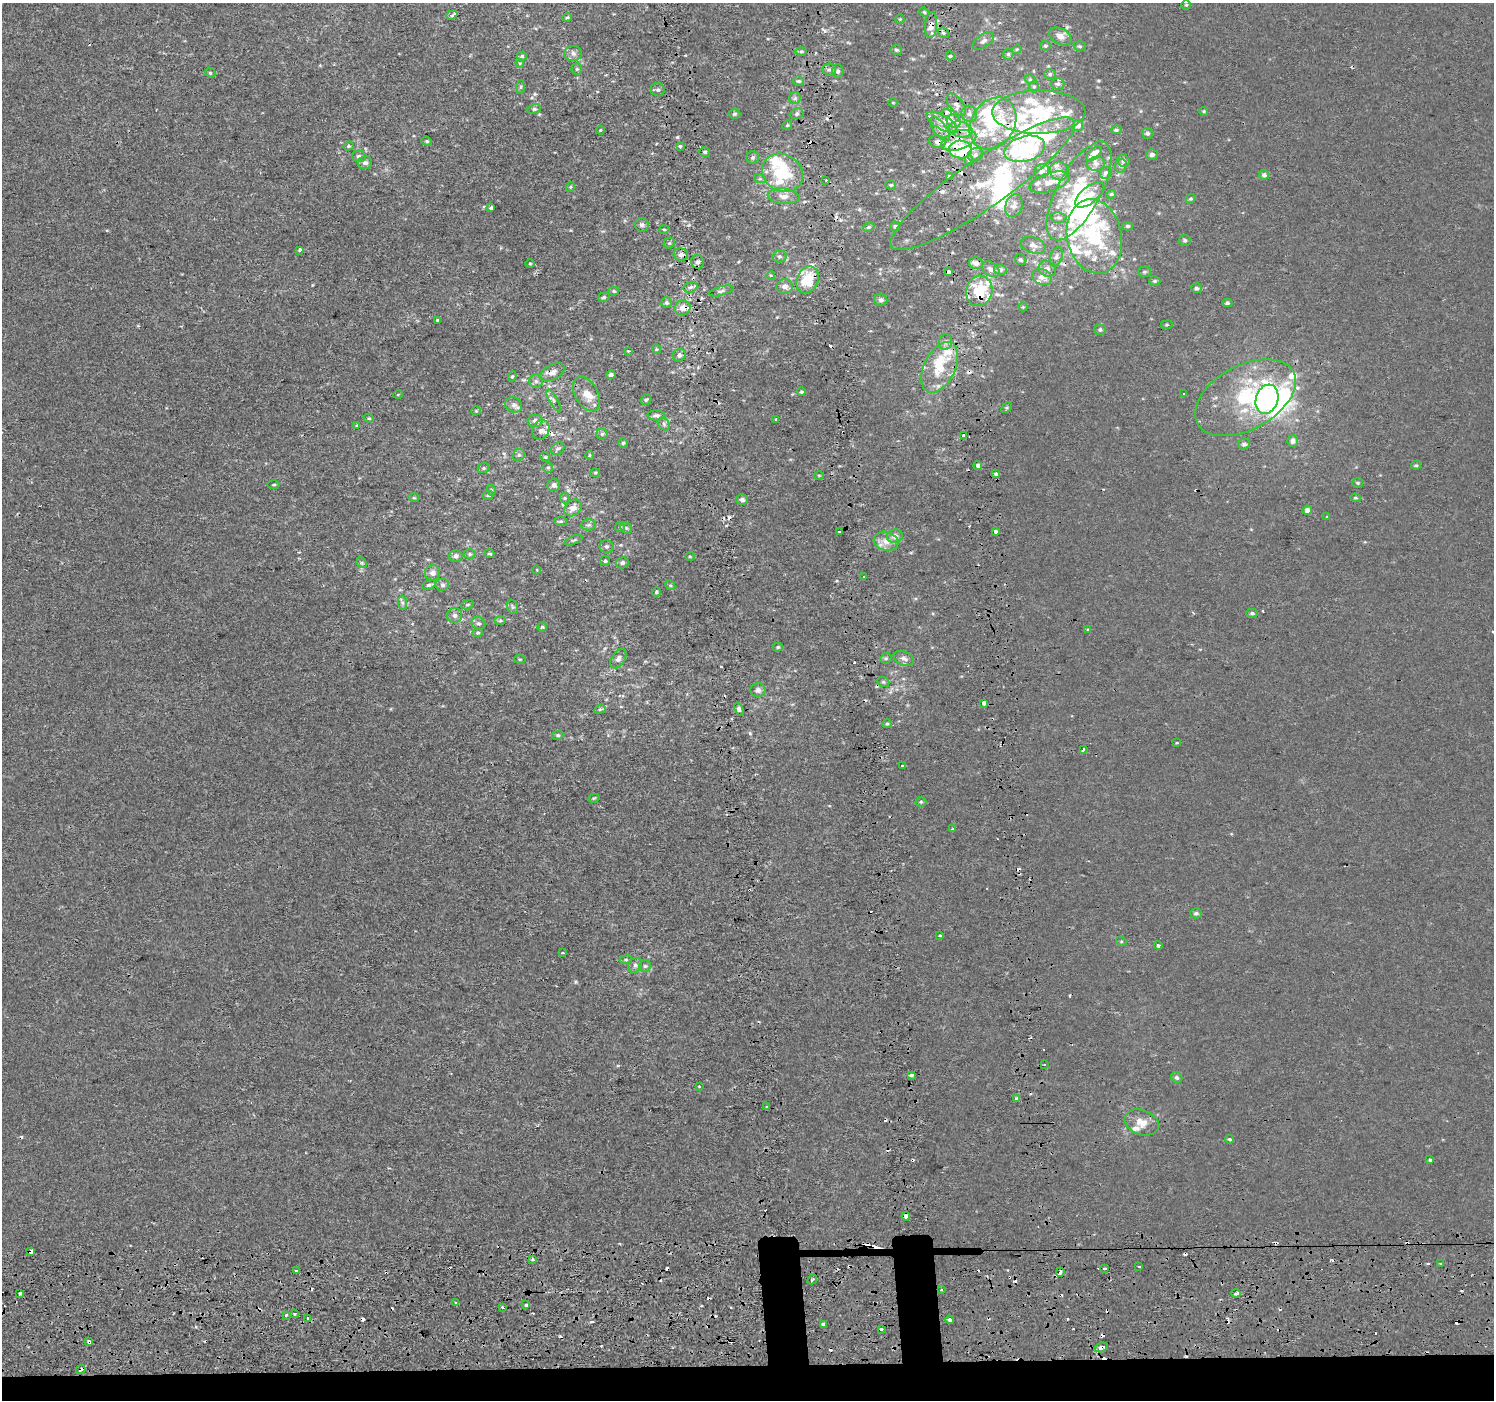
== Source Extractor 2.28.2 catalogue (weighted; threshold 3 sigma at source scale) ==
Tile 8 of 3 x 3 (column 2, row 3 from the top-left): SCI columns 1629-3120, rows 170-1567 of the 4747 x 4489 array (HDU 1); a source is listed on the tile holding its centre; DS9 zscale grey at full resolution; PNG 1496 x 1402 px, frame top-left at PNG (2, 3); each listed source drawn as its Kron ellipse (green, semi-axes under 4 px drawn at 4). Shown black and unused: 3% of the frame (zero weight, under 2 of 3 exposures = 11% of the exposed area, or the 3 px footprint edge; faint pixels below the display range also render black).
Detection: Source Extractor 2.28.2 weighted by HDU 2 'WHT'; one run over the whole footprint, this tile lists its part. Background -6.29e-04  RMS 0.0032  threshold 0.0144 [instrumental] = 3 sigma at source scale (4.5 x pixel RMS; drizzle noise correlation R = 1.50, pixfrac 1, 0.0396/0.0396 arcsec/px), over >= 5 px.
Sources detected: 402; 7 inside a brighter object's white glare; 62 cosmic-ray / hot-pixel residue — neither listed nor drawn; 56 inside a brighter listed object's ellipse — not listed separately; the other 277 listed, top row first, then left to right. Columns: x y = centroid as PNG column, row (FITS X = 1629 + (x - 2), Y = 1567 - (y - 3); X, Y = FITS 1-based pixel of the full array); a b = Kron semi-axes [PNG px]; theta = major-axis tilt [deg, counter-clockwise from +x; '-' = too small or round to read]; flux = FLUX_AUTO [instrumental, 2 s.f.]
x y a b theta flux
1186 5 4 4 - 0.38
924 12 5 4 - 0.4
452 15 6 4 19 0.85
567 17 5 4 - 0.44
900 19 5 4 - 0.37
931 25 13 6 86 2.9
943 33 6 5 - 0.69
1060 36 12 8 -30 2.2
983 41 12 6 35 1.3
1045 46 5 4 - 0.53
1080 46 6 4 -20 0.51
1017 49 5 3 - 0.3
896 50 6 5 - 0.61
801 51 6 4 1 0.48
573 53 9 7 -4 1.4
1008 54 6 5 - 0.56
522 56 5 4 - 0.53
950 56 4 4 - 0.46
520 63 4 3 - 0.26
577 69 5 5 - 0.48
829 70 6 6 - 0.81
838 71 7 6 - 0.71
210 73 5 4 - 0.4
1050 74 6 5 - 0.59
1030 79 5 3 - 0.33
798 81 5 4 - 0.49
1058 84 6 5 - 0.87
1034 86 6 5 - 0.46
521 87 6 4 88 0.46
658 90 7 6 - 0.77
795 98 6 5 - 0.71
893 103 4 3 - 0.23
956 105 13 7 -53 1.6
534 109 7 5 10 0.66
1204 111 4 3 - 0.36
1039 112 46 22 0 21
946 113 5 3 - 7.6
734 114 6 5 - 0.45
796 114 7 5 17 0.65
969 114 8 7 - 1.3
954 121 7 6 - 2.3
942 122 17 7 -30 2.9
993 123 27 21 58 15
787 125 5 4 - 0.37
1078 125 6 5 - 1.7
940 129 14 6 -54 1.9
961 129 11 7 -13 2.5
600 130 4 4 - 0.33
1116 130 6 4 8 0.53
1147 133 6 5 - 0.71
959 140 18 9 18 4.6
427 141 5 4 - 0.39
937 142 8 6 -10 1.3
348 146 5 4 - 0.46
680 146 4 3 - 0.9
1025 149 21 12 16 29
960 150 11 9 -2 13
705 152 5 5 - 0.51
1094 154 10 5 44 2.5
1152 154 6 5 - 0.95
975 155 8 6 29 1.3
359 156 7 5 -15 0.99
753 158 6 6 - 0.68
969 160 5 4 - 0.68
1123 161 6 5 - 0.93
365 163 7 6 - 1.2
1096 164 9 7 9 1.2
1121 166 7 5 70 0.7
1042 171 8 6 40 1.2
1059 171 10 9 - 2
782 173 21 18 -31 17
1106 173 6 6 - 0.84
1264 175 5 5 - 0.94
949 177 4 3 - 2
760 179 6 4 -18 0.4
826 180 2 2 - 0.26
1050 182 21 9 18 3.5
983 184 111 24 35 26
891 185 5 4 - 0.42
570 187 5 3 - 0.27
1079 191 55 21 62 26
1111 194 5 4 - 0.39
1089 195 17 8 40 3.4
783 196 16 8 -6 2.3
1191 199 5 4 - 0.44
1014 206 12 8 73 1.9
491 208 4 3 - 1.3
1059 218 8 5 -5 0.84
642 225 7 6 - 0.79
895 226 5 5 - 0.59
1128 226 5 4 - 0.51
869 227 6 4 26 0.46
664 229 5 3 - 0.34
1094 236 37 27 -79 33
1185 240 6 5 - 0.56
669 243 6 5 - 0.48
1033 245 13 7 -19 1.6
300 250 3 3 - 1.7
681 254 7 6 - 1.2
779 256 7 6 - 0.72
1056 257 10 6 72 1.2
1021 260 6 5 - 0.55
697 262 7 6 - 0.94
976 263 7 5 -15 1.4
530 264 5 3 - 0.28
991 269 10 6 -36 1.4
1000 269 6 5 - 1
1047 269 9 7 -30 1.3
948 272 4 3 - 4.8
1144 272 7 5 1 0.54
771 275 4 3 - 0.25
1042 277 10 7 -22 2.2
808 280 14 10 65 8.5
1155 281 5 4 - 0.54
785 286 8 7 - 1.6
690 287 7 5 21 0.78
1196 288 5 5 - 0.66
614 291 5 4 - 0.44
721 291 12 4 16 0.78
979 291 15 13 77 12
604 297 6 4 16 0.46
881 300 6 6 - 0.85
666 303 5 5 - 0.54
1227 303 5 4 - 0.69
1023 307 4 4 - 0.31
683 308 8 7 - 2
437 320 3 3 - 0.26
1167 325 6 3 8 0.34
1100 330 5 5 - 0.68
945 342 8 6 80 0.99
656 349 5 3 - 0.27
628 351 3 3 - 0.23
679 355 7 6 - 0.96
940 367 27 15 64 9.1
552 372 14 7 27 1.9
611 375 5 4 - 0.8
512 376 5 4 - 0.37
536 381 7 6 - 0.92
801 392 4 4 - 0.46
1184 393 3 2 - 0.36
398 394 5 3 - 0.24
586 394 19 11 -61 4
1245 398 54 32 29 29
1267 399 15 11 72 57
553 400 12 4 -59 0.87
646 400 6 5 - 0.55
514 405 9 7 -30 1.4
1007 408 6 4 45 0.44
476 411 5 4 - 0.35
656 415 9 5 -1 0.82
369 418 5 4 - 0.42
776 419 3 3 - 2.9
535 421 7 6 - 1.1
664 424 7 5 -49 0.73
357 425 4 4 - 0.32
541 430 10 8 65 1.5
602 434 5 5 - 0.6
964 436 3 3 - 2.7
1293 441 5 5 - 1.3
623 443 5 5 - 0.48
1244 444 6 5 - 0.94
558 449 7 5 38 0.78
519 455 6 5 - 0.58
589 455 5 3 - 0.32
545 457 5 4 - 0.37
1416 465 5 4 - 0.42
978 466 4 3 - 2.2
484 468 6 5 - 0.52
548 468 5 5 - 0.45
595 473 5 4 - 0.37
996 474 3 3 - 1.9
819 475 5 3 - 0.28
1358 483 5 4 - 0.43
274 485 6 3 2 0.35
554 485 6 6 - 1.1
491 490 6 3 -73 0.36
488 495 5 4 - 0.42
414 498 6 3 0 0.37
565 498 5 5 - 0.39
1355 498 5 4 - 0.43
742 499 6 5 - 0.87
573 508 9 7 43 2
1307 510 5 4 - 1.6
1327 517 3 2 - 0.33
561 521 6 4 -6 0.43
589 525 7 5 1 0.81
620 527 5 5 - 0.48
626 528 6 5 - 0.52
839 531 3 3 - 0.98
995 531 3 3 - 4
895 536 8 6 15 1.6
573 540 9 3 22 0.48
886 541 12 9 -17 3
606 546 7 6 - 0.77
470 554 6 4 1 0.52
490 554 5 4 - 0.49
456 556 6 6 - 1.1
690 556 4 4 - 0.33
605 561 5 5 - 0.56
362 563 6 4 -46 0.48
622 563 6 5 - 0.73
537 570 4 3 - 0.22
432 573 8 7 - 1.6
863 577 3 3 - 1.6
429 585 7 4 19 0.61
442 585 7 6 - 0.86
670 585 5 4 - 0.42
656 592 5 4 - 0.67
402 603 7 4 -88 0.67
467 605 6 4 16 0.52
513 607 7 5 -72 0.58
1252 613 5 4 - 0.63
455 615 7 7 - 1.1
500 621 6 4 1 0.45
478 623 7 6 - 0.8
542 627 4 4 - 0.39
1088 630 4 3 - 0.34
478 633 5 4 - 0.46
778 647 5 4 - 0.45
618 658 11 6 56 1.2
886 658 6 5 - 0.49
904 658 11 7 -24 1.4
520 659 6 3 -7 0.32
883 682 6 5 - 0.54
758 690 7 7 - 1.2
984 703 4 3 - 2.1
600 709 6 4 21 0.46
739 709 7 4 -67 0.67
887 724 5 4 - 0.41
558 735 5 4 - 0.54
1176 743 3 3 - 0.32
1083 750 3 2 - 0.5
903 766 3 3 - 0.97
594 798 6 3 17 0.34
921 802 5 5 - 0.44
953 829 4 4 - 0.31
1196 913 6 5 - 0.7
940 936 4 3 - 0.74
1121 941 5 3 - 0.33
1158 945 4 3 - 1.4
563 953 4 3 - 0.54
626 960 6 3 8 0.39
635 965 8 6 57 0.96
645 966 6 6 - 0.59
1045 1065 3 3 - 0.36
912 1075 4 3 - 1.2
1177 1078 6 5 - 0.71
699 1087 3 2 - 0.37
1017 1099 4 4 - 3
766 1107 3 3 - 0.39
1142 1122 17 12 -20 3.9
1229 1139 4 3 - 0.54
1430 1159 3 3 - 1.2
906 1216 4 3 - 2.8
31 1251 4 3 - 2.6
532 1259 3 3 - 3.4
1440 1263 3 2 - 0.43
1139 1267 3 3 - 0.8
1105 1268 3 3 - 1.9
296 1270 3 3 - 12
1060 1272 4 3 - 2.3
812 1279 5 2 - 0.85
941 1289 3 2 - 0.53
1236 1293 4 4 - 0.55
19 1294 3 3 - 1.3
456 1303 3 3 - 0.63
526 1305 3 3 - 1.8
503 1308 3 3 - 0.86
294 1314 4 3 - 0.52
286 1315 3 3 - 0.61
308 1319 4 3 - 2.3
950 1320 4 3 - 2.1
823 1325 3 3 - 1.4
881 1329 3 2 - 1.2
89 1342 4 3 - 1.3
1101 1347 7 4 17 2.6
81 1369 5 3 - 3.4
Overlapping masked pixels (flux is a lower limit): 16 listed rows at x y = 931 25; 961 129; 959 140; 937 142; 960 150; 983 184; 948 272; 979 291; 683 308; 552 372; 978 466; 31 1251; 823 1325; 89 1342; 1101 1347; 81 1369
Unlisted compact peaks at least as high as the median listed source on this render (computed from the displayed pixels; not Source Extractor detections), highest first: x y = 750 733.